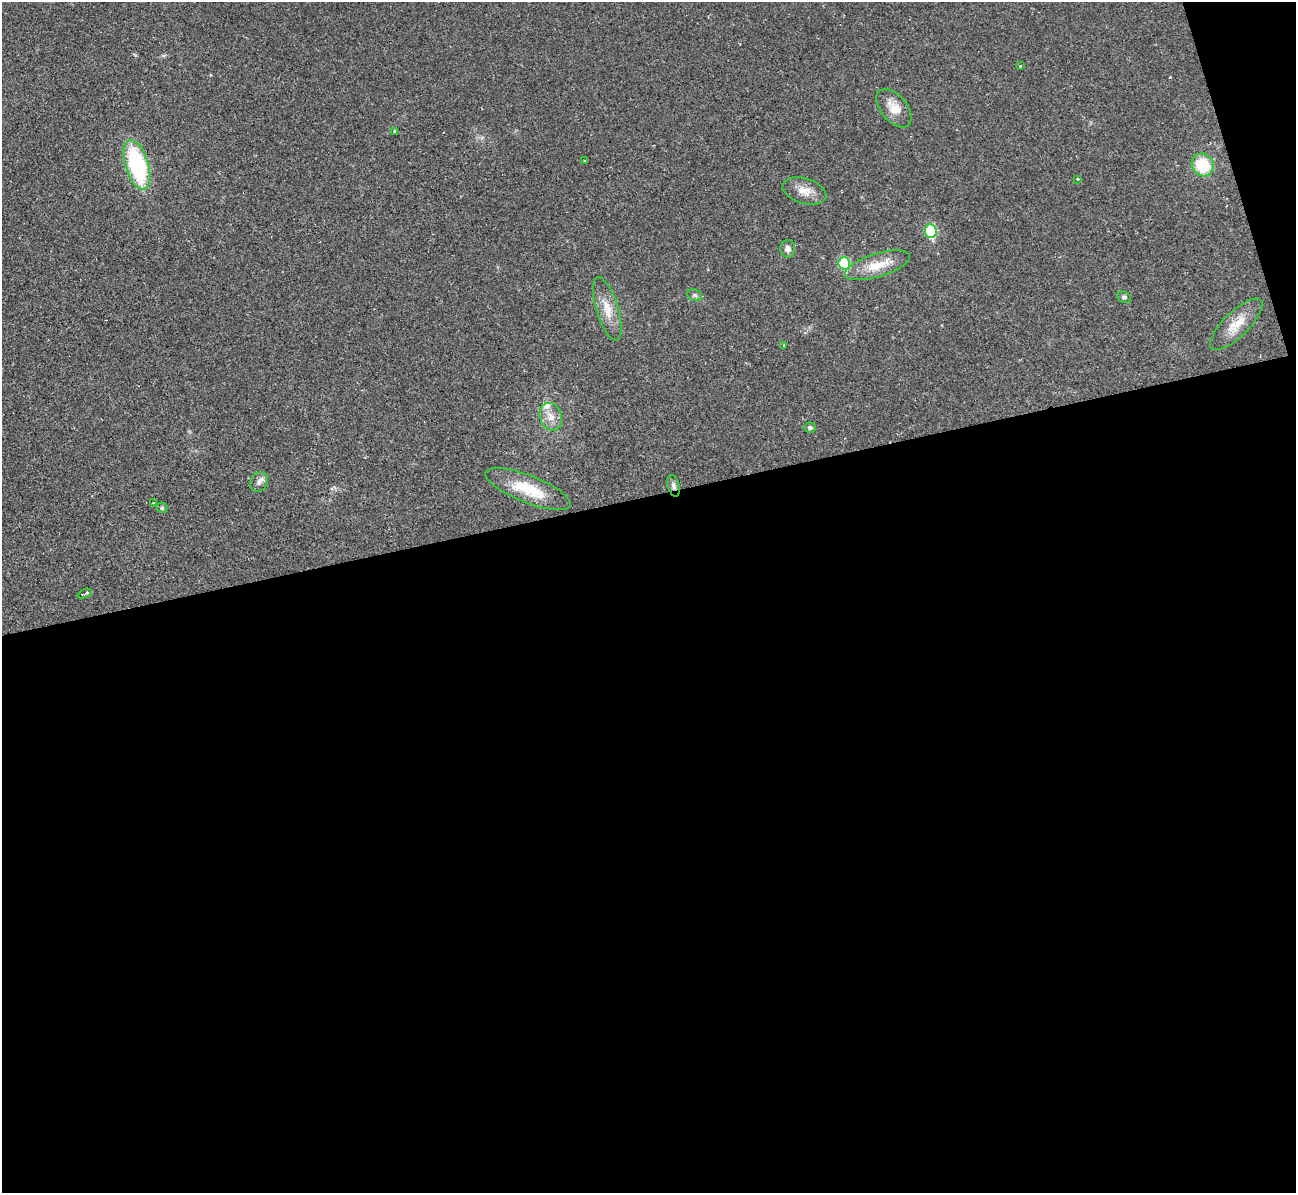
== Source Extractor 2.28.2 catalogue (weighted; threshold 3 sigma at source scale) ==
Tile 16 of 4 x 4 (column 4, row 4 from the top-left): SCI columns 3894-5187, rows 306-1496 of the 5239 x 5221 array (HDU 1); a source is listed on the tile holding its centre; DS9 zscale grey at full resolution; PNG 1298 x 1195 px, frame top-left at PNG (2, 2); each listed source drawn as its Kron ellipse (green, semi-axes under 4 px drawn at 4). Shown black and unused: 60% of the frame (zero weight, under 2 of 3 exposures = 3% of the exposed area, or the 3 px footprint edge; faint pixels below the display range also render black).
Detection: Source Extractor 2.28.2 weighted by HDU 2 'WHT'; one run over the whole footprint, this tile lists its part. Background 0.0272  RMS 0.0041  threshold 0.0185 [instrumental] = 3 sigma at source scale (4.5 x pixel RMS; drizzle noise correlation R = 1.50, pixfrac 1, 0.05/0.05 arcsec/px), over >= 5 px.
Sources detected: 26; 1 inside a brighter listed object's ellipse — not listed separately; the other 25 listed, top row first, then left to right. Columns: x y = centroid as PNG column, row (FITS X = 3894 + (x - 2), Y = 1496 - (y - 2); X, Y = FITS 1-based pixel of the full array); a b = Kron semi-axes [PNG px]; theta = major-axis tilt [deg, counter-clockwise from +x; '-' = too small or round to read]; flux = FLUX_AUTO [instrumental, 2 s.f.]
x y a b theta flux
1020 66 2 2 - 0.35
894 108 22 13 -51 5.9
395 131 4 3 - 0.84
585 161 3 2 - 0.32
137 165 26 11 -73 43
1203 165 12 10 -55 15
1078 179 4 3 - 0.45
804 191 22 12 -17 5
931 231 7 6 - 23
788 249 9 7 81 1.9
844 263 6 6 - 20
877 265 34 11 17 9.2
695 295 8 5 -22 0.98
1124 297 7 5 -27 0.92
607 309 33 11 -73 6.9
1236 324 34 12 44 7.4
784 345 3 3 - 0.76
551 417 14 11 -68 3.9
810 428 6 5 - 0.8
259 482 10 8 64 1.8
674 486 11 5 -74 1.4
528 489 45 13 -21 15
153 503 3 2 - 0.29
162 508 5 5 - 0.59
85 594 8 3 20 1.6
Overlapping masked pixels (flux is a lower limit): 1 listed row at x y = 674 486